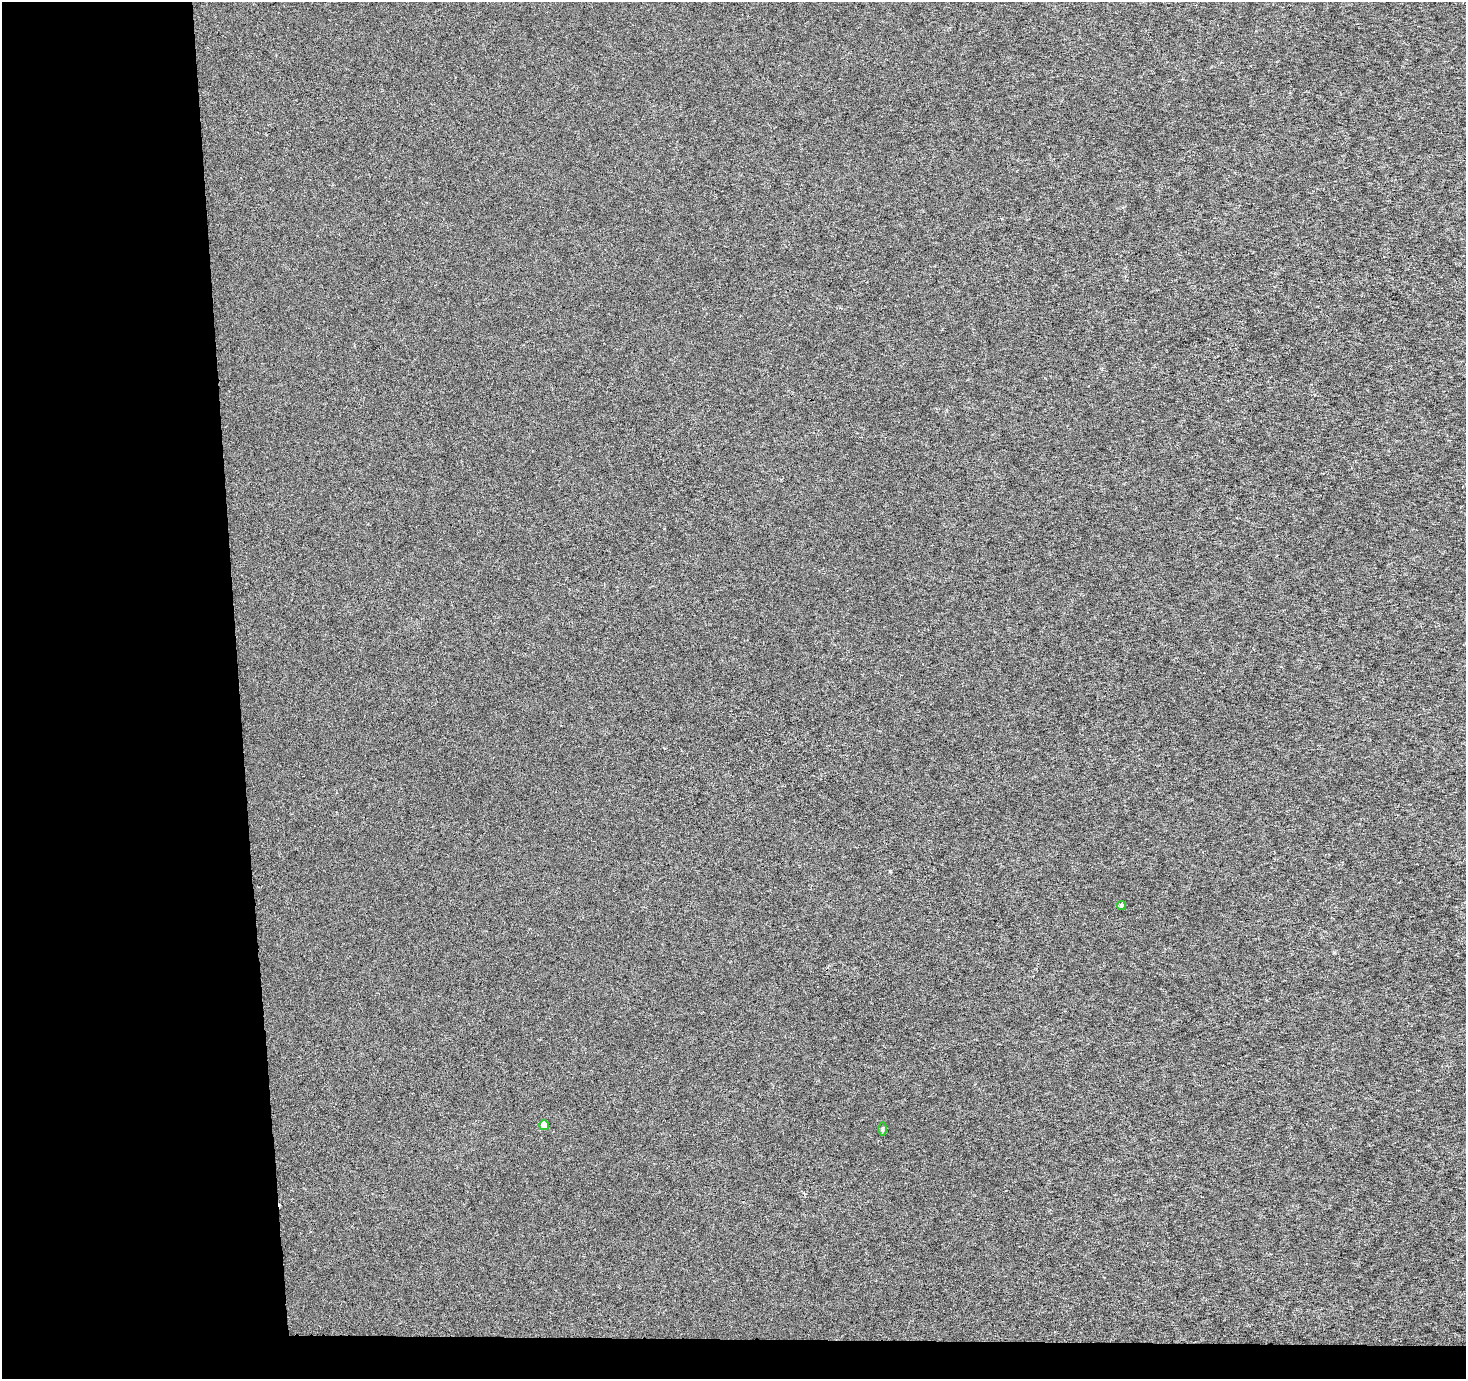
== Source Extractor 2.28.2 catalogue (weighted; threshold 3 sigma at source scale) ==
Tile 7 of 3 x 3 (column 1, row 3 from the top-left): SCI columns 1-1464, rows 1-1377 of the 4393 x 4131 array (HDU 1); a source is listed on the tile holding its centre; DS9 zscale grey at full resolution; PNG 1468 x 1381 px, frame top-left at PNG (2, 2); each listed source drawn as its Kron ellipse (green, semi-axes under 4 px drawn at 4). Shown black and unused: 19% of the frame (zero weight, under 3 of 6 exposures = <1% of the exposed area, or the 3 px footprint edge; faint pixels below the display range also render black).
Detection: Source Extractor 2.28.2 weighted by HDU 2 'WHT'; one run over the whole footprint, this tile lists its part. Background -1.50e-04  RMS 0.0016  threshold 0.00659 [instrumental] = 3 sigma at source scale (4.09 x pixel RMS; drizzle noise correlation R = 1.36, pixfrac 0.8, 0.0396/0.0396 arcsec/px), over >= 5 px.
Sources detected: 4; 1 cosmic-ray / hot-pixel residue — neither listed nor drawn; the other 3 listed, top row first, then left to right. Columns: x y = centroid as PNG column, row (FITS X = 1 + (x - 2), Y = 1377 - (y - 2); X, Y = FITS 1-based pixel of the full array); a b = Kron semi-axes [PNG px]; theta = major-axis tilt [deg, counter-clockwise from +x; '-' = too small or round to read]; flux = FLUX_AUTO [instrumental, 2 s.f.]
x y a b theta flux
1121 906 4 4 - 0.41
544 1125 5 5 - 1.9
882 1129 6 4 -89 0.22